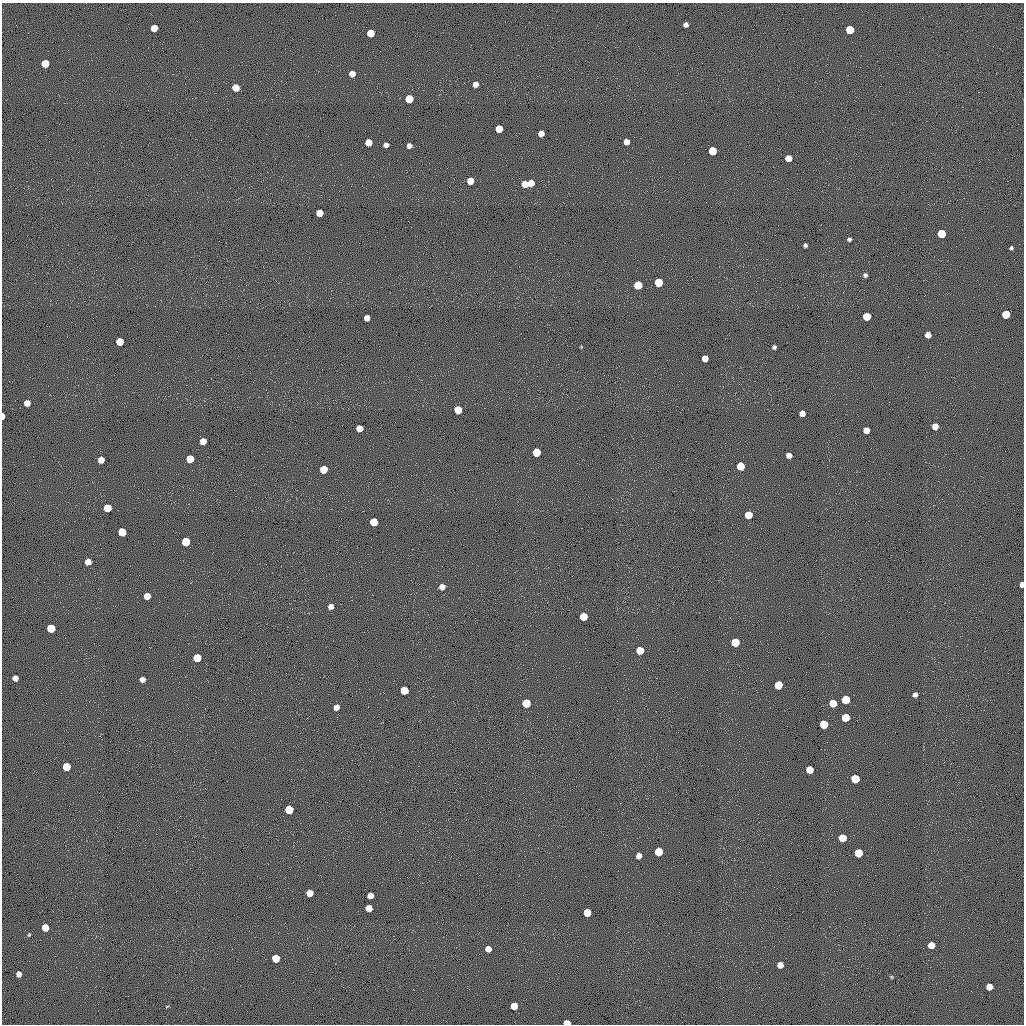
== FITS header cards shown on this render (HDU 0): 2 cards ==
NAXIS1  =                 1022 / length of data axis 1
NAXIS2  =                 1022 / length of data axis 2

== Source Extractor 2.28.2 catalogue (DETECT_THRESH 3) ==
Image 1022 x 1022 px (HDU 0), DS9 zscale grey, 1 PNG px = 1 image px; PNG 1026 x 1026 px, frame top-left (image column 1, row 1022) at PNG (2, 3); no overlay
Background 0.457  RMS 92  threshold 275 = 3 sigma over >= 5 px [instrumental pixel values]
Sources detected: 100; all 100 listed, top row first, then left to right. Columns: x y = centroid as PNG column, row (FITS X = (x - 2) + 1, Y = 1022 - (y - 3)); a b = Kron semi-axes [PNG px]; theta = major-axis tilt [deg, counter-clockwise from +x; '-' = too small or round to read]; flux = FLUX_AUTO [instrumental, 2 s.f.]
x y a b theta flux
686 25 5 4 - 25000
154 28 5 5 - 91000
850 30 5 5 - 190000
370 33 5 5 - 110000
45 63 5 5 - 120000
352 74 5 5 - 49000
475 84 5 5 - 36000
236 88 5 5 - 91000
409 99 6 5 - 160000
499 129 5 5 - 99000
541 133 5 5 - 41000
368 142 5 5 - 83000
626 142 5 5 - 40000
386 145 5 4 - 29000
409 146 5 4 - 31000
712 151 5 5 - 170000
788 158 5 5 - 66000
470 181 5 5 - 66000
531 183 5 5 - 65000
525 184 6 5 - 67000
319 213 5 5 - 80000
941 234 6 5 - 190000
849 239 4 3 - 14000
805 245 4 4 - 14000
1011 248 4 4 - 9900
865 275 4 4 - 14000
659 282 6 5 - 170000
638 285 6 5 - 160000
1006 314 6 5 - 180000
867 316 5 5 - 150000
367 318 5 5 - 46000
928 335 5 5 - 47000
120 342 5 5 - 140000
581 347 4 3 - 5000
774 347 4 4 - 14000
705 358 5 5 - 61000
27 403 5 5 - 49000
458 410 5 5 - 140000
802 413 5 5 - 46000
3 416 5 3 - 47000
935 426 5 5 - 56000
359 428 5 5 - 81000
866 430 5 5 - 52000
203 441 5 5 - 64000
536 452 6 5 - 170000
789 455 5 5 - 36000
190 459 5 5 - 130000
101 460 5 5 - 58000
740 466 6 5 - 160000
323 469 5 5 - 140000
107 508 6 5 - 150000
748 515 5 5 - 140000
374 522 5 5 - 180000
122 532 6 5 - 170000
186 542 6 5 - 190000
88 562 5 5 - 50000
1022 585 5 4 - 31000
442 587 5 5 - 38000
147 596 5 5 - 78000
331 606 5 5 - 33000
583 617 5 5 - 150000
51 628 6 5 - 190000
735 642 6 6 - 190000
640 650 5 5 - 140000
197 658 6 5 - 160000
15 678 5 5 - 43000
142 679 5 5 - 35000
778 685 6 5 - 160000
404 690 5 5 - 160000
915 695 5 4 - 23000
846 700 6 5 - 190000
526 703 6 6 - 190000
833 703 5 5 - 130000
336 707 5 5 - 42000
845 718 5 5 - 140000
824 724 6 5 - 170000
66 767 5 5 - 150000
810 770 5 5 - 120000
855 779 6 6 - 200000
289 809 5 5 - 180000
842 838 6 5 - 120000
659 852 6 5 - 190000
858 853 6 5 - 180000
639 856 5 5 - 34000
309 893 5 5 - 82000
370 896 5 5 - 53000
369 908 5 5 - 79000
587 913 5 5 - 140000
45 927 5 5 - 100000
29 935 5 4 - 6700
931 945 5 5 - 74000
488 949 5 5 - 56000
276 958 5 5 - 130000
780 965 5 5 - 53000
19 974 5 4 - 32000
892 977 5 4 - 6800
989 987 5 5 - 71000
167 1006 5 3 - 5500
514 1006 5 5 - 99000
567 1023 5 4 - 89000
At the frame edge (FLAGS 8, measured only in part): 3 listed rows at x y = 3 416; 1022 585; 567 1023